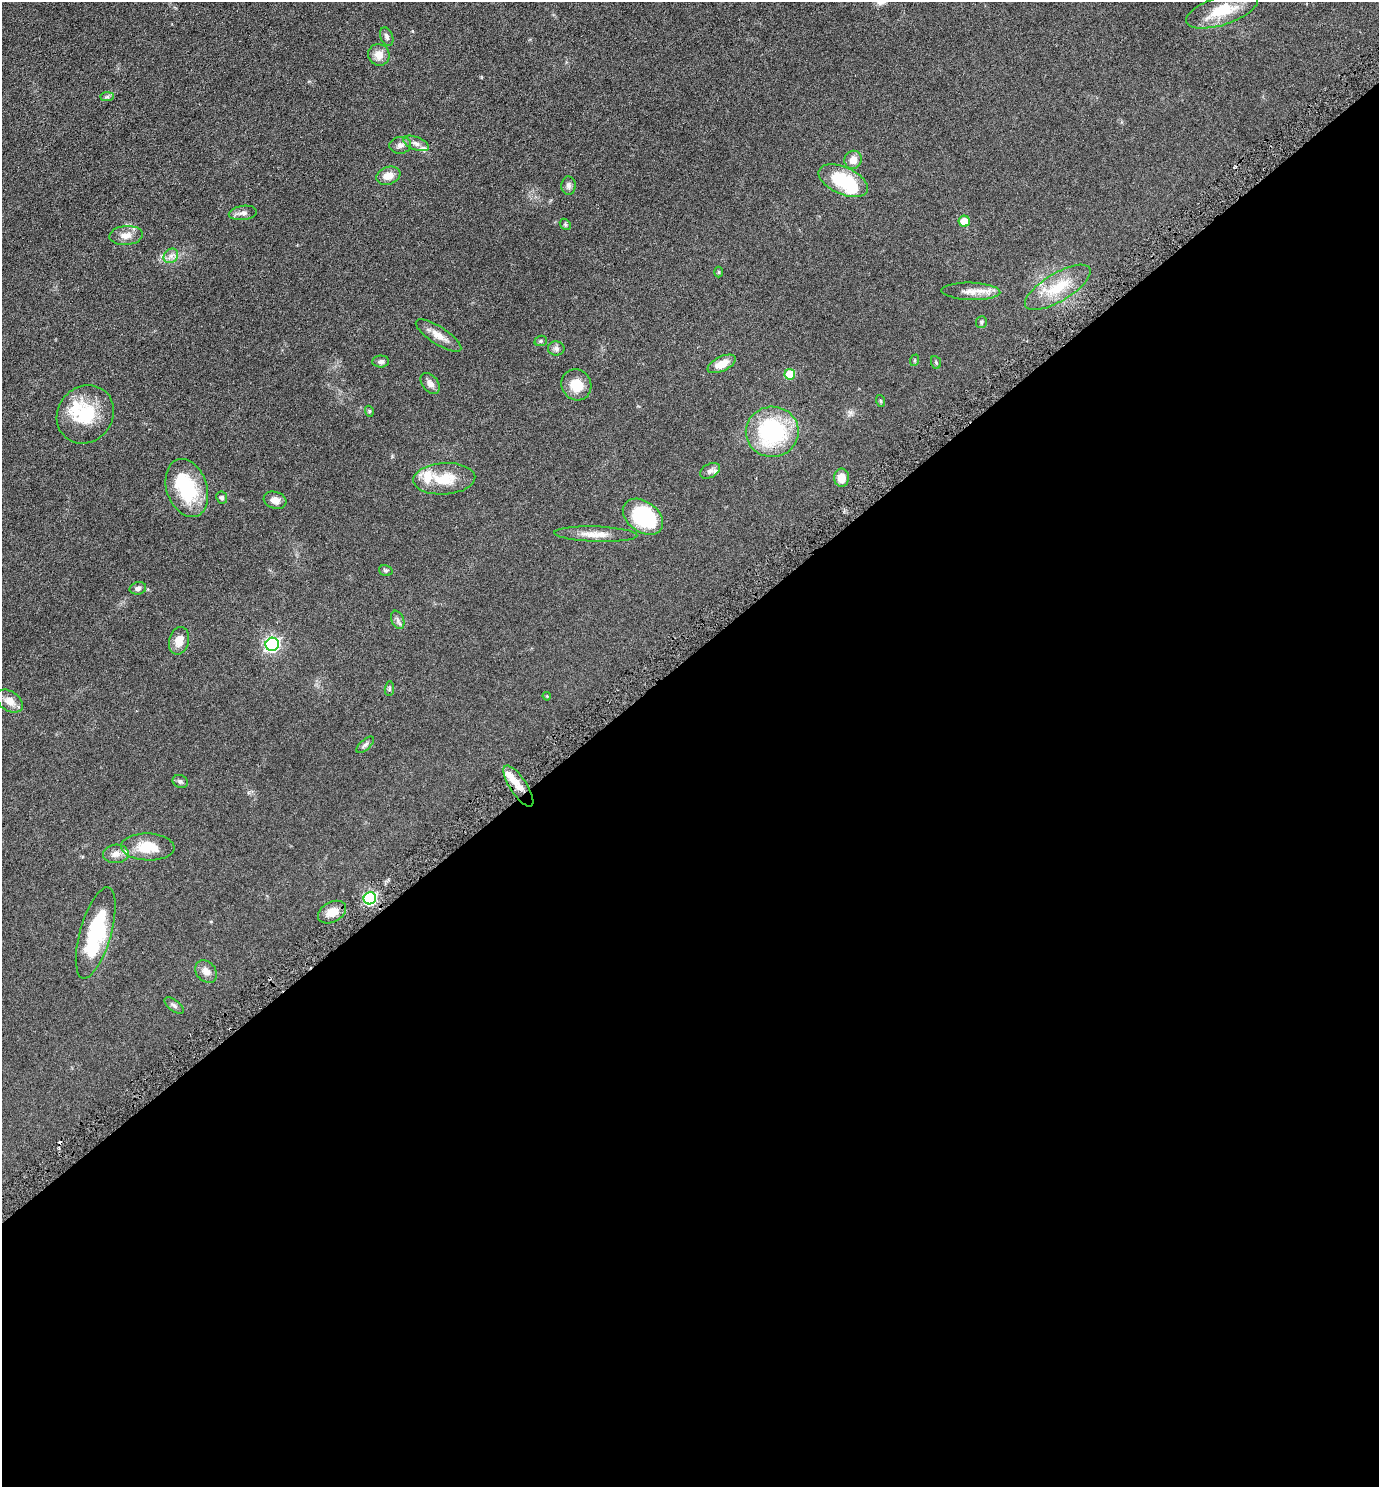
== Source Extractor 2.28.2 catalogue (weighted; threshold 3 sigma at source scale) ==
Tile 15 of 4 x 4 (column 3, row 4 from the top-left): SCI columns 2911-4287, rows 16-1500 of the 5961 x 5968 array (HDU 1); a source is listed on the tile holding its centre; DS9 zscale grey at full resolution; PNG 1381 x 1489 px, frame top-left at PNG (2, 2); each listed source drawn as its Kron ellipse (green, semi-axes under 4 px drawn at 4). Shown black and unused: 56% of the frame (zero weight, under 3 of 6 exposures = <1% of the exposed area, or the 3 px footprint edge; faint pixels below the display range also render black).
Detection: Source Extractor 2.28.2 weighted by HDU 2 'WHT'; one run over the whole footprint, this tile lists its part. Background 0.0522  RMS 0.0058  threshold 0.0237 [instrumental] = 3 sigma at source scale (4.09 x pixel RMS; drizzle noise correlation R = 1.36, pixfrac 0.8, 0.05/0.05 arcsec/px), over >= 5 px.
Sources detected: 69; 3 inside a brighter object's white glare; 1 cosmic-ray / hot-pixel residue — neither listed nor drawn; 6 inside a brighter listed object's ellipse — not listed separately; the other 59 listed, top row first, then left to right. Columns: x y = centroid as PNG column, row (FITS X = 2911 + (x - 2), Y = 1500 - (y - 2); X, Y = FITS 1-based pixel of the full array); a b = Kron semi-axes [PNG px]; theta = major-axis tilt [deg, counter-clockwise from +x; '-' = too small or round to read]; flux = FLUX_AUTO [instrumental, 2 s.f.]
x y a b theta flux
1222 10 37 14 18 18
387 37 10 6 -69 1.4
379 55 11 10 - 4.6
107 97 7 4 1 0.84
416 143 13 6 -22 2.5
400 145 11 8 5 2.3
853 160 9 8 - 4.1
388 176 12 8 19 5.4
843 181 26 13 -24 26
569 186 9 7 88 1.7
243 213 14 7 7 2.2
964 221 5 5 - 6.8
565 224 6 4 -46 0.67
126 235 16 9 5 4.5
171 256 8 6 45 2
719 272 5 3 - 0.44
1058 287 37 14 31 16
971 291 29 8 -2 5.8
981 322 6 5 - 0.78
438 336 26 8 -33 5.2
541 341 6 5 - 0.75
556 348 8 7 - 1.6
915 360 6 3 71 0.48
381 361 8 6 2 1.5
936 362 6 5 - 0.65
722 364 15 7 26 6.7
790 374 5 5 - 15
430 383 12 8 -51 2.5
576 385 16 14 -58 8.8
881 401 6 4 -71 0.46
369 411 5 3 - 0.51
85 414 30 27 49 23
772 432 26 25 - 48
710 471 11 7 29 1.6
842 478 9 7 90 5.7
444 479 31 15 4 14
187 488 30 20 -72 29
222 498 6 5 - 1.3
275 500 11 8 -18 3.2
643 517 22 15 -36 40
596 534 41 7 -2 6.5
386 571 7 5 -16 0.82
138 588 8 6 13 1.6
398 620 9 6 -68 1.5
179 641 14 10 76 5.4
272 644 7 6 - 110
389 689 7 4 86 0.77
547 696 4 3 - 0.41
10 701 14 10 -34 4.7
365 745 11 5 42 1.3
180 781 8 6 -23 0.99
518 786 24 8 -56 6.3
148 847 27 13 -2 12
116 854 13 9 4 3.1
370 898 6 6 - 67
332 912 15 10 28 6.6
96 933 47 15 74 40
206 971 12 9 -48 3.5
174 1006 11 5 -37 1.3
Isophote crosses this tile's border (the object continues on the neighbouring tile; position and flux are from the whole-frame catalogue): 1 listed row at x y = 1222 10